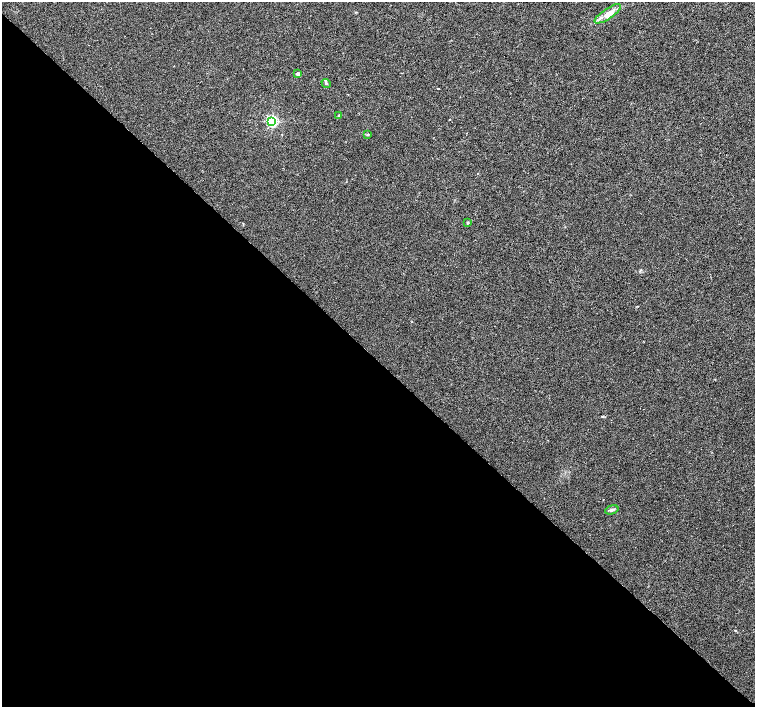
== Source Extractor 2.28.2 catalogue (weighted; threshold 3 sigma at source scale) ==
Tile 14 of 4 x 4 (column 2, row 4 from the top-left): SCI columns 1512-3017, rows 224-1632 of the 6029 x 6018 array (HDU 1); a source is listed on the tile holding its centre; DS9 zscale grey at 2 x 2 block average (1 PNG px = mean of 2 x 2 image px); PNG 757 x 709 px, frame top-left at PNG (2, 2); each listed source drawn as its Kron ellipse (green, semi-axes under 4 px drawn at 4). Shown black and unused: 49% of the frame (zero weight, under 2 of 3 exposures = <1% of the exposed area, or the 3 px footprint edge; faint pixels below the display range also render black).
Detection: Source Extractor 2.28.2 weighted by HDU 2 'WHT'; one run over the whole footprint, this tile lists its part. Background 0.0207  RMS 0.0052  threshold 0.0236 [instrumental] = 3 sigma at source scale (4.5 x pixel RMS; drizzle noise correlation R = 1.50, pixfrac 1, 0.0396/0.0396 arcsec/px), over >= 5 px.
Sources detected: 9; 1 inside a brighter listed object's ellipse — not listed separately; the other 8 listed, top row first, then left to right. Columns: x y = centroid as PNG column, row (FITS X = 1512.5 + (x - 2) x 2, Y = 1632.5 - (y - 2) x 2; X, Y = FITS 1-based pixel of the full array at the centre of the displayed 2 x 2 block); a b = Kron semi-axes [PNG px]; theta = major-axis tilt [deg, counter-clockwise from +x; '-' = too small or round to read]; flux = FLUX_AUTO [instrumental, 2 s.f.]
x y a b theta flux
608 14 15 5 34 9.9
298 74 3 3 - 3.4
326 83 5 3 - 1.4
338 115 2 2 - 0.8
272 121 3 3 - 190
368 135 3 2 - 0.91
467 223 4 2 - 0.8
612 510 7 4 19 2.7